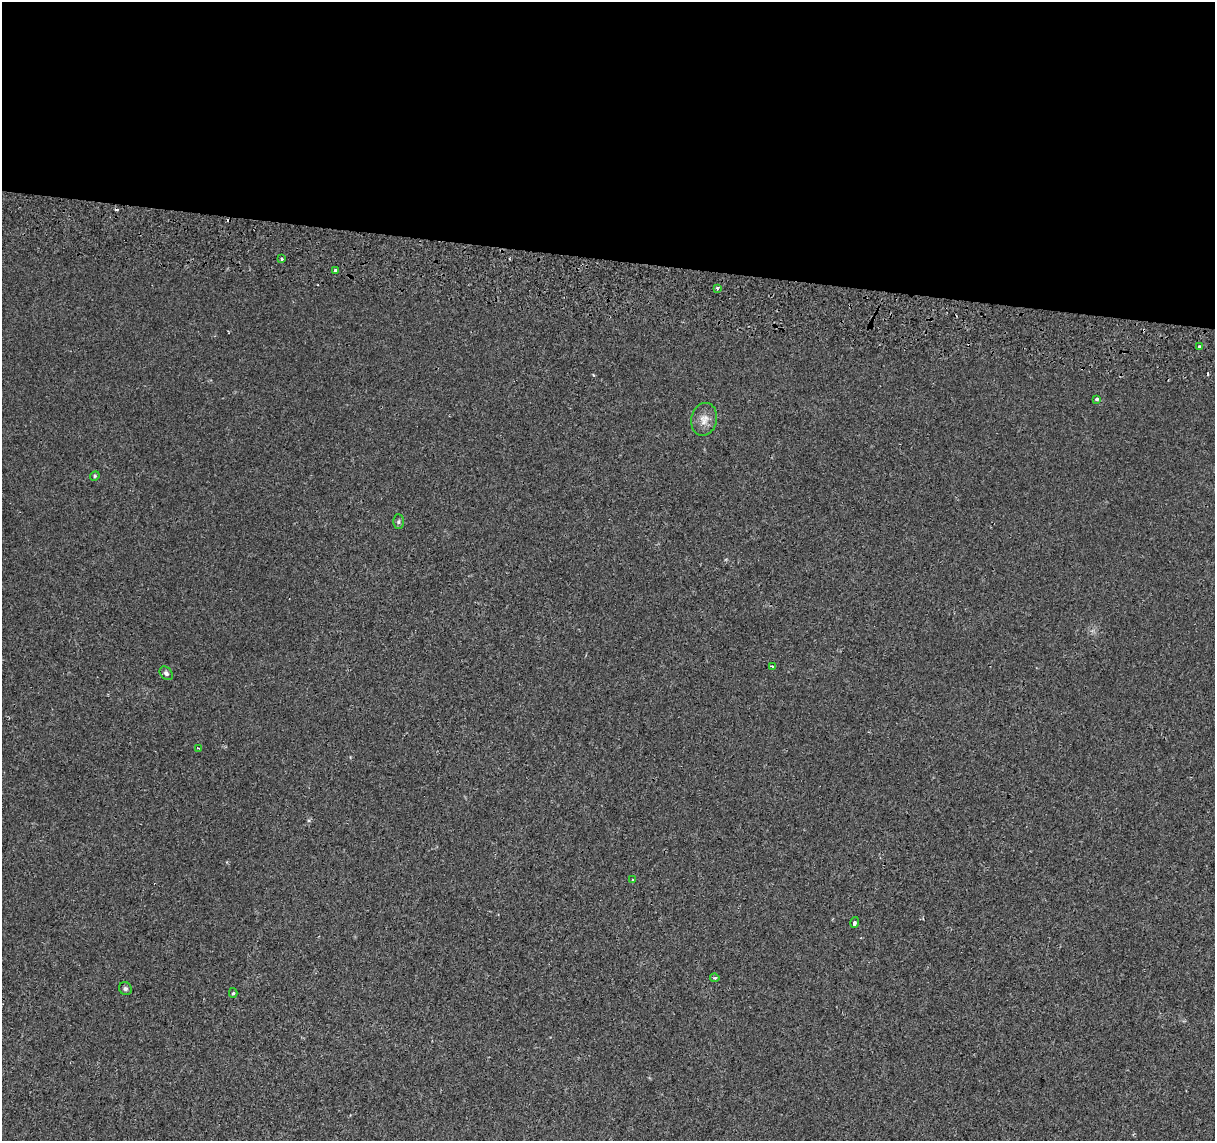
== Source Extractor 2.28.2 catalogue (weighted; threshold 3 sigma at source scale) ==
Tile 3 of 4 x 4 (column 3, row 1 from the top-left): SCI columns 2450-3662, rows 3700-4838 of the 4894 x 5182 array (HDU 1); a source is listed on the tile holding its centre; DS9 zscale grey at full resolution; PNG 1217 x 1143 px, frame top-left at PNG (2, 2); each listed source drawn as its Kron ellipse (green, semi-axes under 4 px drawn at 4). Shown black and unused: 23% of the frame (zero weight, under 2 of 3 exposures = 3% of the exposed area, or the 3 px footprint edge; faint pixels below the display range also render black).
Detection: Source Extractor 2.28.2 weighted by HDU 2 'WHT'; one run over the whole footprint, this tile lists its part. Background 5.13e-04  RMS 0.0039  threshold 0.0174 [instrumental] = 3 sigma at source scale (4.5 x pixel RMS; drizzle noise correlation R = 1.50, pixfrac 1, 0.0396/0.0396 arcsec/px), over >= 5 px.
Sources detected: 19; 3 cosmic-ray / hot-pixel residue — neither listed nor drawn; the other 16 listed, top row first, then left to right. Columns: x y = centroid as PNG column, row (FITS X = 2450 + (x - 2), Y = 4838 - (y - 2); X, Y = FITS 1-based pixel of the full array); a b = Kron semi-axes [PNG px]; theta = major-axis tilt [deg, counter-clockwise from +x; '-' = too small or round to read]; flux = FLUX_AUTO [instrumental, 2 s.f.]
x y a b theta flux
281 259 3 3 - 1.1
336 270 4 3 - 5
717 288 3 3 - 0.63
1199 347 3 3 - 0.62
1097 399 3 3 - 0.97
704 419 16 13 78 3.8
95 476 5 4 - 0.48
398 522 7 5 -90 0.73
773 667 4 3 - 2.1
166 673 7 5 -48 0.94
198 748 3 3 - 0.31
633 880 3 2 - 0.41
855 922 5 3 - 1.8
715 978 5 3 - 0.66
125 989 7 6 - 0.89
233 993 5 3 - 0.59